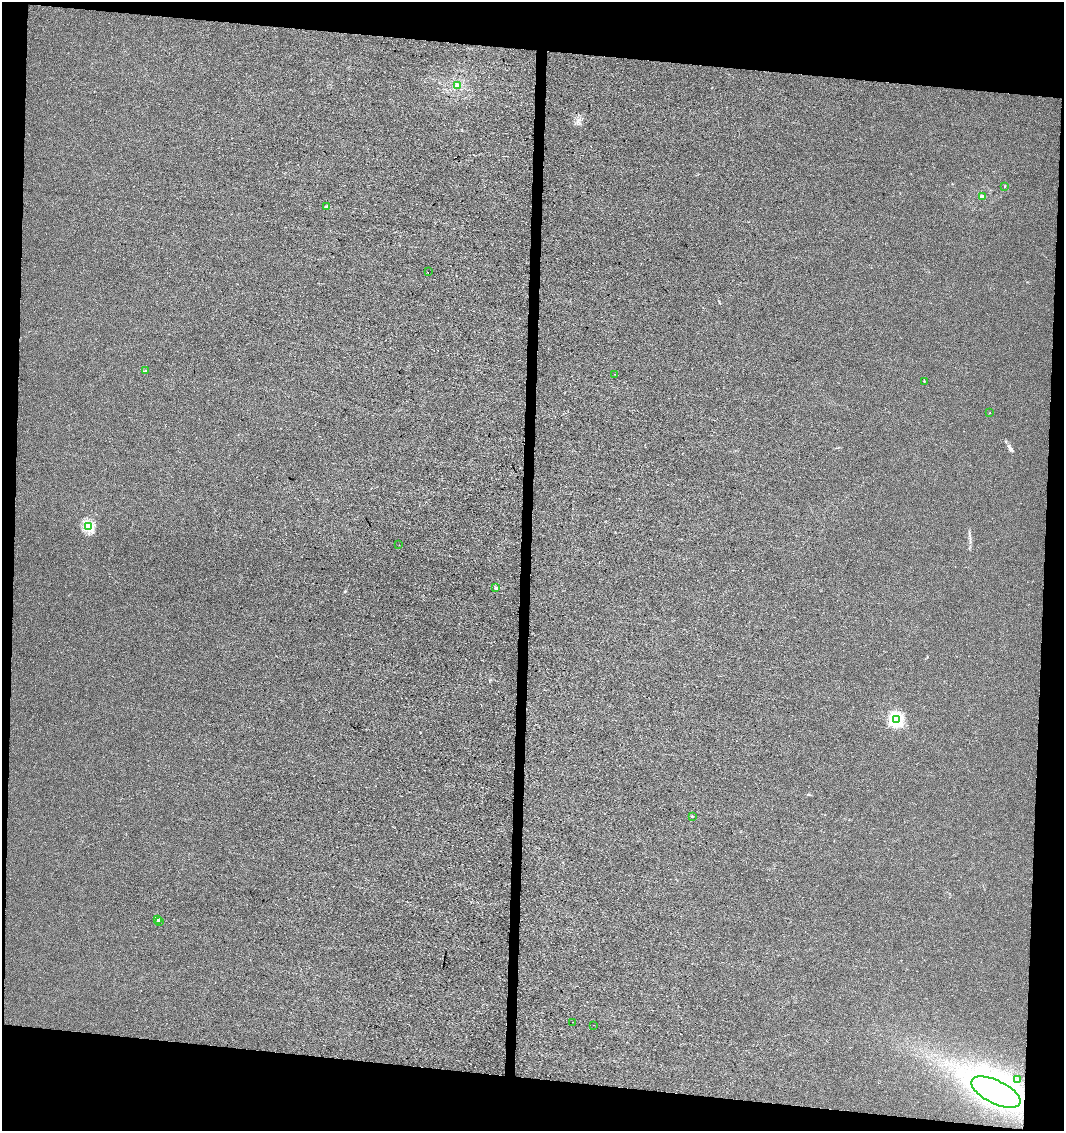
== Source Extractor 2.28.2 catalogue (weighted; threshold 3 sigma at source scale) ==
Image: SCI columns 283-4528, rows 1-4513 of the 4755 x 4521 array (HDU 1 of 3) = the unmasked area's bounding box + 8 px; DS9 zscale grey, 4 x 4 block average (1 PNG px = mean of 4 x 4 image px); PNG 1066 x 1133 px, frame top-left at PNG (2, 2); each listed source drawn as its Kron ellipse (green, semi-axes under 4 px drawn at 4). Shown black and unused: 13% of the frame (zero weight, under 3 of 4 exposures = <1% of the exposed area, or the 3 px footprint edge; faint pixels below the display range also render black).
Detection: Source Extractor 2.28.2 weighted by HDU 2 'WHT'. Background 1.14e-04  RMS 0.0049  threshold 0.022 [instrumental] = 3 sigma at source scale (4.5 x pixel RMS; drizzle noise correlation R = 1.50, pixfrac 1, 0.0396/0.0396 arcsec/px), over >= 5 px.
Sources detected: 24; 1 inside a brighter object's white glare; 2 cosmic-ray / hot-pixel residue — neither listed nor drawn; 1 coinciding with a brighter row at this scale — not listed separately; the other 20 listed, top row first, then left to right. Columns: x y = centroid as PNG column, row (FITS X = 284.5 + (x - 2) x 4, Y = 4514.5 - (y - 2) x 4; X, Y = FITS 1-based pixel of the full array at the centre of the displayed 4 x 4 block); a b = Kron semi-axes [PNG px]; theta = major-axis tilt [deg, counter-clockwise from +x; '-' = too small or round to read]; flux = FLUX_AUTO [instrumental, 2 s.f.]
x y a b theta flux
457 85 3 2 - 2.7
1005 186 2 2 - 0.99
982 197 4 3 - 4.8
327 206 2 2 - 22
428 272 2 2 - 260
145 371 4 2 - 3.1
615 374 2 2 - 0.67
924 381 2 2 - 1.3
990 413 2 2 - 0.66
88 527 2 2 - 270
399 545 2 2 - 0.51
496 588 2 2 - 19
896 720 2 2 - 530
692 816 2 2 - 2.7
157 919 3 2 - 3.2
159 921 2 2 - 2.1
573 1022 2 2 - 0.56
594 1025 2 2 - 0.52
1018 1079 2 2 - 3.6
996 1092 27 11 -26 240
Diffuse or blended objects may show on this block-average render without a row.